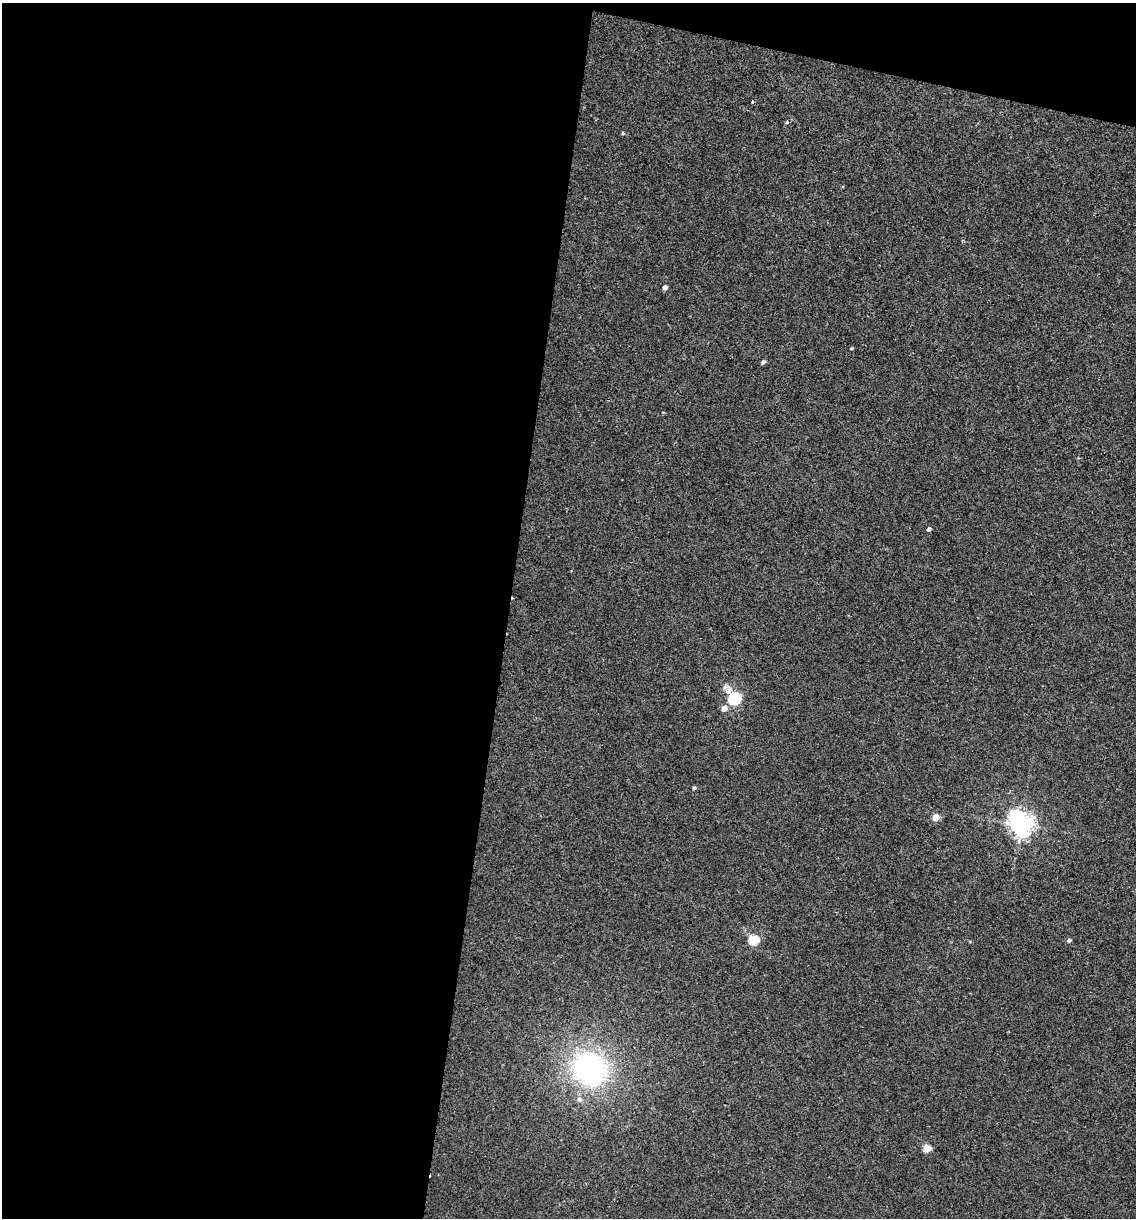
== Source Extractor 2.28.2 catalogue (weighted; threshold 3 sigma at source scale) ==
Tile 1 of 4 x 4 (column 1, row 1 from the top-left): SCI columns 119-1252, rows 3651-4866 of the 4889 x 4866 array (HDU 1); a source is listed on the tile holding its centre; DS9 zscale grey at full resolution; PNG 1138 x 1220 px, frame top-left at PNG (2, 3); no overlay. Shown black and unused: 47% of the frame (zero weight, under 2 of 3 exposures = <1% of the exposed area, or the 3 px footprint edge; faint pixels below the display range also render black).
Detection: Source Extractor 2.28.2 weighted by HDU 2 'WHT'; one run over the whole footprint, this tile lists its part. Background 0.00157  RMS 0.005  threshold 0.0226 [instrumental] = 3 sigma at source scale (4.5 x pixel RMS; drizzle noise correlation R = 1.50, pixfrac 1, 0.05/0.05 arcsec/px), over >= 5 px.
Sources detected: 17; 1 inside a brighter listed object's ellipse — not listed separately; the other 16 listed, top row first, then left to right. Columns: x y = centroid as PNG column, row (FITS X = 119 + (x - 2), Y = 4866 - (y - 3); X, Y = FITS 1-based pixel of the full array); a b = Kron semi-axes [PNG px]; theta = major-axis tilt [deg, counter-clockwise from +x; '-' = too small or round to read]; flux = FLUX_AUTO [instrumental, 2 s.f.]
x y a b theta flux
752 102 4 3 - 0.52
787 122 4 3 - 1.3
623 133 4 4 - 0.55
665 287 5 4 - 1.9
851 348 4 3 - 0.4
763 362 5 4 - 1.3
929 529 4 4 - 1.5
734 698 8 6 -56 70
724 708 6 5 - 3.6
694 788 4 4 - 0.82
936 817 5 5 - 7.8
1021 824 9 8 - 410
754 940 5 5 - 26
1069 940 5 5 - 1.1
590 1069 41 37 -36 87
927 1148 5 5 - 11